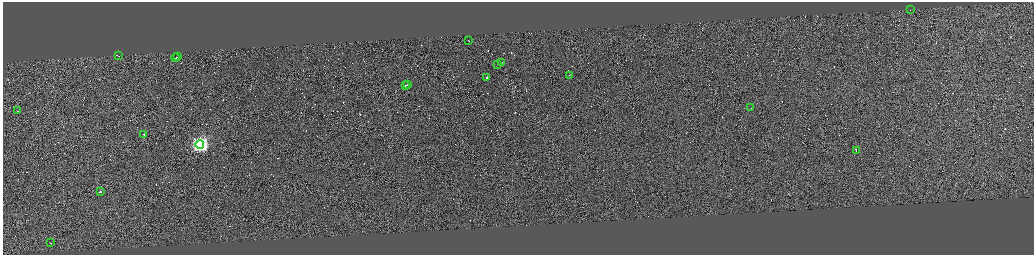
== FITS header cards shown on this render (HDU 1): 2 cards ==
NAXIS1  =                 4125
NAXIS2  =                 1010

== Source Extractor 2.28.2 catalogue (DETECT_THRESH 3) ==
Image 4125 x 1010 px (HDU 1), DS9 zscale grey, zoomed out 1/4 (1 PNG px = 4 x 4 image px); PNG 1036 x 257 px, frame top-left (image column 1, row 1009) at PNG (3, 2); each listed source drawn as its Kron ellipse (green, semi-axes under 4 px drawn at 4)
Background 1.21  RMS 3.9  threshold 11.7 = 3 sigma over >= 5 px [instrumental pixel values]
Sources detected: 421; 403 cannot appear on this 1/4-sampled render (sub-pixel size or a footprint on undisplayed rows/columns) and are neither listed nor drawn; the other 18 listed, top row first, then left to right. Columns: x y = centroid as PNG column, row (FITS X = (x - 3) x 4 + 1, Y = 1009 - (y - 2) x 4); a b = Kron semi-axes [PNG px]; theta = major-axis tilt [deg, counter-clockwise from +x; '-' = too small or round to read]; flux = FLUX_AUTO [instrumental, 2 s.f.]
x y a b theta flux
911 10 2 1 - 1.2e+04
469 41 2 1 - 2.8e+04
119 56 3 1 - 1.8e+04
178 56 2 1 - 1.3e+04
176 57 4 1 - 2.8e+04
502 62 2 1 - 2.4e+04
498 64 2 1 - 1.7e+04
570 75 2 1 - 1.6e+04
487 77 2 1 - 1.3e+06
408 84 3 1 - 4.2e+04
406 85 2 1 - 1.6e+04
751 108 2 1 - 1.3e+04
18 110 2 1 - 3.3e+04
144 134 2 1 - 4.3e+04
200 144 4 4 - 6.7e+05
857 150 2 1 - 4.2e+04
101 191 2 1 - 2.8e+05
51 242 2 1 - 2.5e+04
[403 sub-pixel or undisplayed-footprint detections neither listed nor drawn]